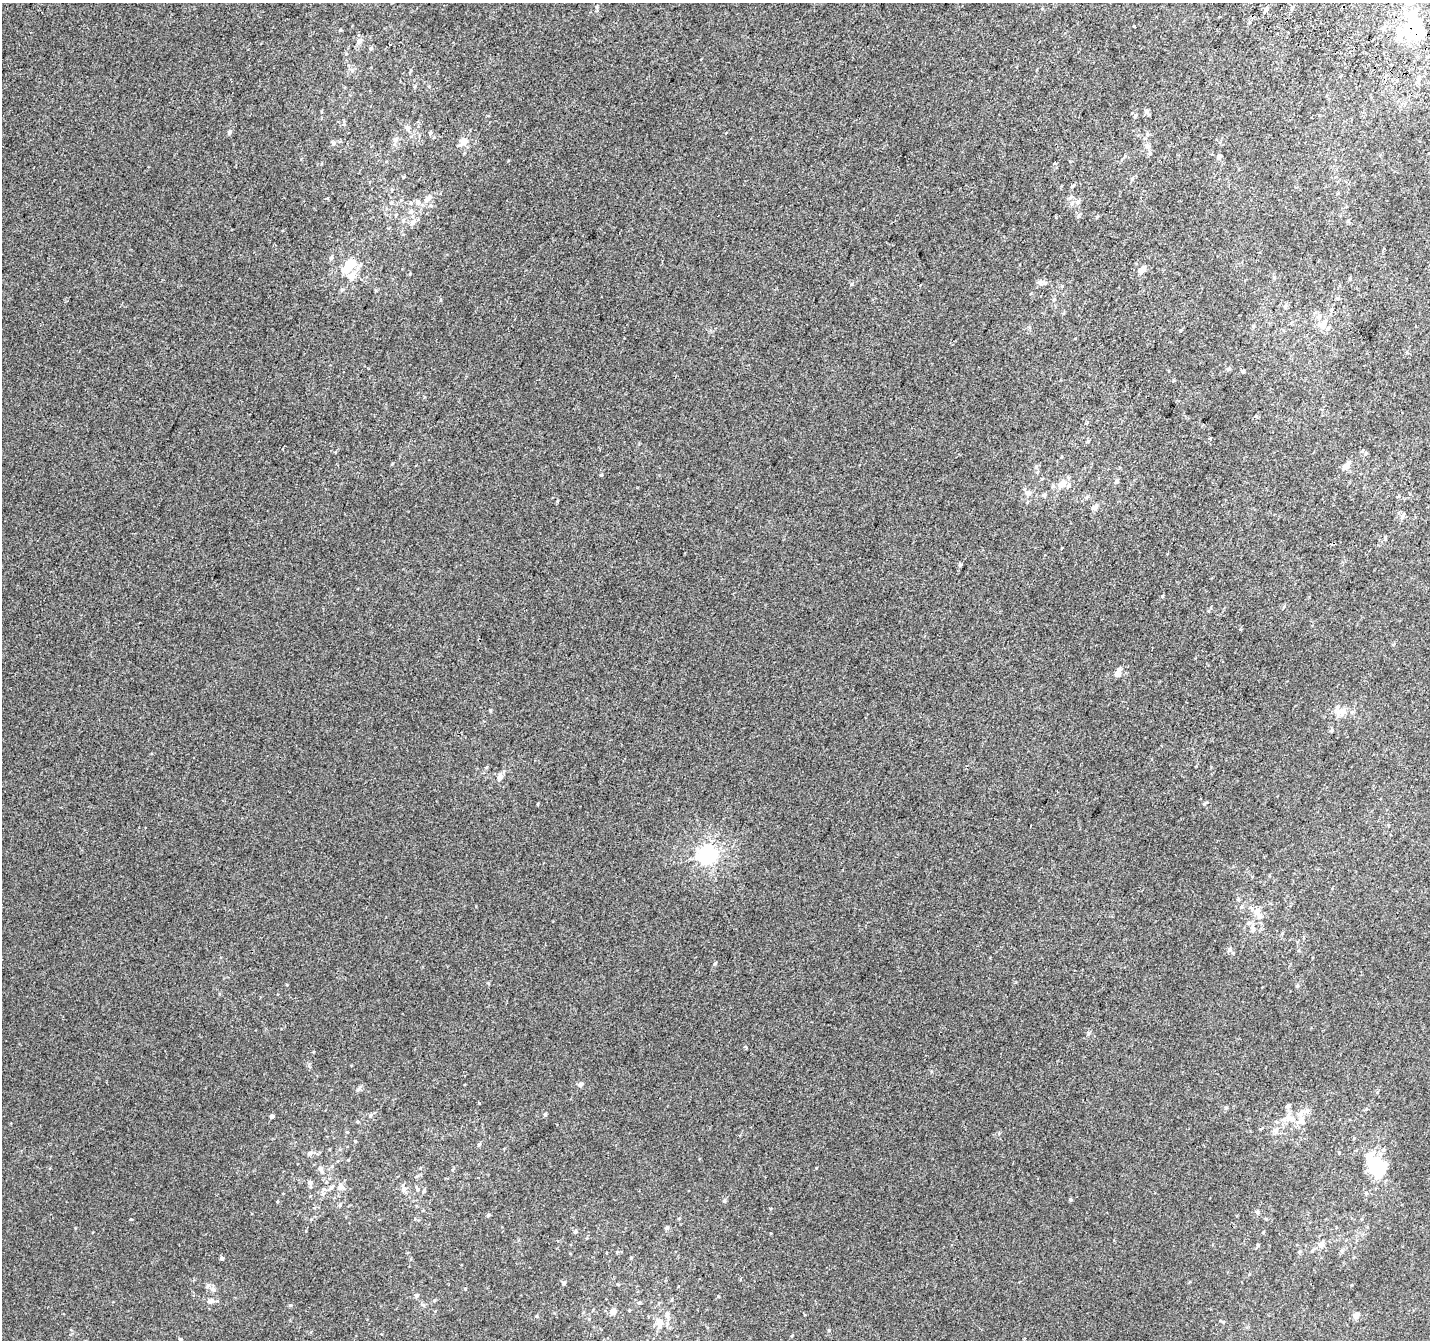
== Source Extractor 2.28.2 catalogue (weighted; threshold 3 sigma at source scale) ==
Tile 10 of 4 x 4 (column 2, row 3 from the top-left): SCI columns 1455-2882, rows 1645-2982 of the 5758 x 5899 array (HDU 1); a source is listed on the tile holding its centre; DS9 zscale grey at full resolution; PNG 1432 x 1342 px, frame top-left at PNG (2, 3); no overlay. Shown black and unused: <1% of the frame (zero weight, under 2 of 3 exposures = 2% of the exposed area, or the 3 px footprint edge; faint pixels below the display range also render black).
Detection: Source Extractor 2.28.2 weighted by HDU 2 'WHT'; one run over the whole footprint, this tile lists its part. Background 0.00146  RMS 0.0073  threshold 0.0329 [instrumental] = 3 sigma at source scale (4.5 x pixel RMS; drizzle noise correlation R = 1.50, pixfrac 1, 0.0396/0.0396 arcsec/px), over >= 5 px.
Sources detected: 163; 5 inside a brighter object's white glare — not listed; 12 inside a brighter listed object's ellipse — not listed separately; the other 146 listed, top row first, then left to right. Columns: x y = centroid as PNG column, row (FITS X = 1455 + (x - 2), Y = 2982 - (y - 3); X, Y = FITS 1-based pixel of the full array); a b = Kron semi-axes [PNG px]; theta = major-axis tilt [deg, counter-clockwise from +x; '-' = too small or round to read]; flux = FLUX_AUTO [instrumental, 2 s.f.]
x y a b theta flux
1292 8 5 5 - 1.3
1266 9 6 4 40 2.2
1219 17 3 2 - 0.75
1134 27 3 3 - 8.9
1417 29 31 17 -80 43
340 30 4 3 - 0.65
1398 37 12 9 62 6
359 41 8 7 - 3
390 44 2 2 - 0.69
371 49 6 5 - 1.1
414 87 5 3 - 0.85
1146 111 6 6 - 2.1
1135 116 5 4 - 0.94
407 128 9 7 -43 2.6
229 132 7 5 64 1.5
430 133 5 4 - 1.1
726 133 4 3 - 0.53
396 139 8 6 62 2.5
463 141 7 6 - 7
333 143 7 6 - 1.7
1148 147 7 6 - 2.5
1150 153 5 5 - 1.2
1219 156 5 5 - 2.3
1055 164 5 3 - 1.1
403 177 4 3 - 0.65
1132 179 6 4 46 1.2
1073 185 8 3 44 0.97
392 190 5 3 - 0.76
1070 197 9 5 38 2
326 198 3 3 - 1.3
428 198 11 7 44 3.8
418 202 7 6 - 2.5
1078 202 9 7 72 2.9
391 203 5 4 - 0.95
431 206 5 5 - 1.2
411 212 7 7 - 2.6
403 220 7 5 69 1.7
413 222 9 8 - 3.5
331 258 7 5 55 1.6
1142 269 10 7 37 4.5
346 270 10 8 47 8.9
351 276 16 11 65 7.8
1350 279 5 3 - 0.76
1041 282 13 6 -4 2.6
852 284 6 4 89 0.93
1338 298 5 3 - 0.84
1054 300 7 4 62 1.3
1322 325 14 11 -34 6.7
1253 326 5 4 - 0.98
1180 330 5 3 - 0.69
1228 369 6 5 - 1.2
1243 371 4 4 - 1.4
1088 441 5 4 - 0.9
1365 454 7 5 54 1.7
1347 465 16 7 46 4.3
1036 467 6 4 89 1.2
601 475 5 3 - 0.6
1116 481 6 5 - 2.3
1062 484 7 5 32 7.7
1053 486 6 4 72 1.1
1068 486 7 6 - 1.7
1028 493 8 7 - 2.7
1044 495 5 5 - 1.3
1087 497 6 3 70 0.93
1095 507 8 6 42 3.3
1403 516 11 5 58 1.9
1385 537 6 4 73 0.83
1061 548 3 3 - 3.3
960 565 5 3 - 0.89
1162 596 5 4 - 0.81
1284 607 6 3 46 0.9
1119 670 8 6 49 2.5
1341 712 17 11 23 8.1
1331 731 6 4 86 1.1
486 767 5 3 - 0.7
500 778 6 5 - 4.4
1206 803 10 2 35 0.84
537 804 4 3 - 0.57
1030 826 3 2 - 0.45
707 855 7 6 - 330
1241 907 6 5 - 1.4
1257 912 16 11 -66 8
1252 929 10 7 -81 3.1
1229 950 6 6 - 1.9
715 963 5 4 - 0.95
1297 986 5 5 - 1.1
1088 1033 6 4 89 1.1
746 1047 4 3 - 1.7
580 1085 5 5 - 2.9
358 1090 9 5 45 1.7
1377 1092 5 4 - 0.76
1366 1109 5 4 - 0.85
1307 1111 7 7 - 2.4
545 1114 4 4 - 1.4
371 1115 6 4 70 0.92
272 1116 4 4 - 2.5
1288 1118 17 12 36 10
358 1122 5 4 - 0.82
1276 1131 8 7 - 3.1
355 1141 4 4 - 0.79
479 1144 6 4 71 1.2
310 1153 7 6 - 2.3
1339 1153 4 3 - 0.64
1380 1154 6 6 - 2.4
320 1168 9 7 -54 3
420 1168 5 3 - 0.56
1377 1169 17 13 -63 22
310 1183 7 5 -81 3
340 1187 13 12 - 5.8
403 1189 7 6 - 2.9
418 1189 8 5 -68 1.8
424 1191 6 4 59 1
323 1193 6 4 20 1.3
1366 1193 5 5 - 1.2
1071 1199 4 4 - 1.1
724 1201 5 4 - 1.3
277 1202 4 3 - 0.63
340 1205 6 5 - 1.1
1257 1212 6 5 - 1.3
488 1215 5 5 - 0.97
131 1219 3 3 - 1.8
667 1228 5 5 - 1.6
575 1232 6 4 73 1.3
1263 1232 4 3 - 0.78
1321 1244 12 8 48 3.9
1258 1245 5 4 - 0.99
222 1258 4 4 - 1.8
564 1283 5 5 - 1.3
618 1284 5 3 - 0.62
213 1289 8 6 -4 2.4
465 1289 4 4 - 0.65
417 1295 5 5 - 2.1
434 1300 5 3 - 0.77
210 1301 11 6 -1 2.9
639 1303 5 4 - 1.1
290 1305 5 4 - 0.94
423 1305 8 5 -20 1.4
613 1311 6 6 - 5.4
667 1314 9 6 82 2.3
805 1315 3 3 - 1.5
536 1316 4 4 - 0.81
1356 1316 9 7 39 3.6
1223 1322 6 4 -43 0.87
659 1323 12 9 -80 7
829 1330 5 4 - 0.79
180 1339 5 4 - 0.95
Overlapping masked pixels (flux is a lower limit): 1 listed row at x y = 1417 29
Isophote crosses this tile's border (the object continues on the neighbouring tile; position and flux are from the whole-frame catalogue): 1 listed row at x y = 180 1339
Unlisted compact peaks at least as high as the median listed source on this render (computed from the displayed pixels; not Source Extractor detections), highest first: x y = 718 1296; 479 1103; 490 710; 816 1168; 557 501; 488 983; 287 985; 771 1233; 75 1228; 314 1052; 311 1219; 417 1176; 1226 1108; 376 290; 476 906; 770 1208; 1240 629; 410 274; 346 54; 352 70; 931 1071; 347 1132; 440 300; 309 1064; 1352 1285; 999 1133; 1196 766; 306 1231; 219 994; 415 1219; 321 164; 570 1253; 1249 1274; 508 161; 392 464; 1256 416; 1016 982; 424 397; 1211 767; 1173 381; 679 1218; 301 159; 1208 611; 1075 338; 554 1313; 429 86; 351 1065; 1097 217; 335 452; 631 1258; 639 444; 1266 1219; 678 1286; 1407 353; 596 11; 321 111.